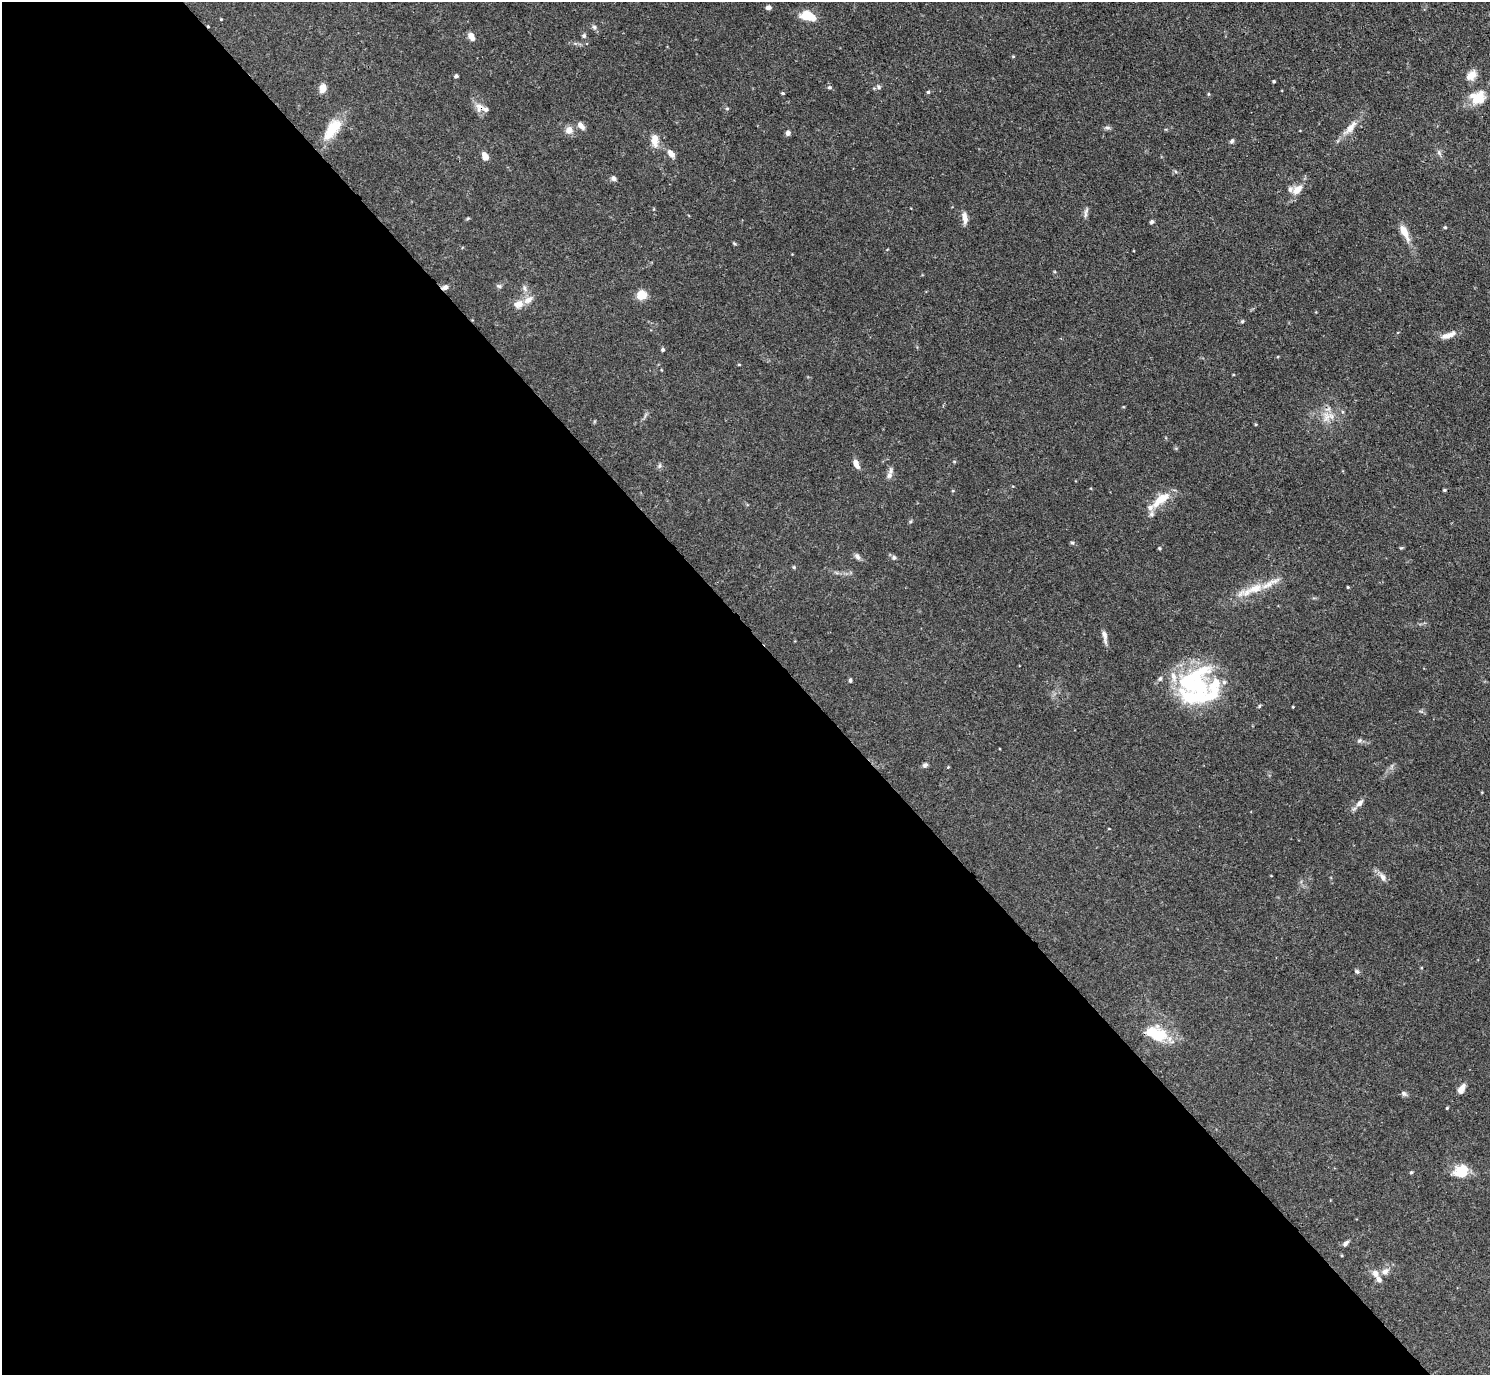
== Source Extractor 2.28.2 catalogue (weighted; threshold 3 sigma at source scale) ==
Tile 9 of 4 x 4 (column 1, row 3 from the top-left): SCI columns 10-1497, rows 1682-3054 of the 5969 x 5965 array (HDU 1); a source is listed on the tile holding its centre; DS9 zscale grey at full resolution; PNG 1492 x 1377 px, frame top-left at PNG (2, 2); no overlay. Shown black and unused: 54% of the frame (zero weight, under 3 of 4 exposures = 1% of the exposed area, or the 3 px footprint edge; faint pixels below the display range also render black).
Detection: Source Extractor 2.28.2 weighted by HDU 2 'WHT'; one run over the whole footprint, this tile lists its part. Background 0.0699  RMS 0.0041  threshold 0.0184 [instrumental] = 3 sigma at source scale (4.5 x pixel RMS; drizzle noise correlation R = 1.50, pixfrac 1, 0.05/0.05 arcsec/px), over >= 5 px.
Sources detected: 92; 2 inside a brighter object's white glare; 1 cosmic-ray / hot-pixel residue — not listed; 10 inside a brighter listed object's ellipse — not listed separately; the other 79 listed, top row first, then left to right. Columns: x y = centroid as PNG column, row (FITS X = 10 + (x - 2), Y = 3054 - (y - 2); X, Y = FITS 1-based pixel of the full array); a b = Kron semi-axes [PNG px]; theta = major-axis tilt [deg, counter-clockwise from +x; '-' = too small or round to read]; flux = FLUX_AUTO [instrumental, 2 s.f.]
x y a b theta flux
768 7 7 5 2 1.2
808 16 13 8 -16 11
221 19 3 3 - 0.31
594 27 6 5 - 0.82
471 36 9 6 -61 2.5
584 36 6 6 - 0.79
1471 75 15 10 45 3.5
456 76 4 4 - 0.77
1274 81 3 3 - 0.51
829 87 5 4 - 0.58
879 87 7 5 -29 0.82
323 88 10 7 79 3.1
928 92 4 4 - 0.51
783 93 4 3 - 0.55
1208 94 5 3 - 0.41
1478 98 18 14 47 8.2
479 107 14 12 -44 3.2
727 109 5 3 - 0.44
581 126 11 6 -47 2
1107 128 7 6 - 0.91
1350 128 19 9 49 4.1
332 129 31 14 54 11
569 130 9 9 - 2.8
788 133 5 5 - 1.5
655 140 16 8 -89 3.8
1232 141 6 5 - 0.8
671 154 11 7 -47 2.4
485 156 8 6 -64 3.2
613 178 6 5 - 1.5
1297 189 16 9 42 4.7
1086 212 14 4 76 1.2
965 218 15 6 -83 2.6
1151 222 5 4 - 0.73
1445 227 4 4 - 0.42
1404 232 21 7 -64 4.9
734 243 6 3 -20 0.43
499 286 7 6 - 0.82
445 287 7 5 31 1.4
525 288 10 4 -69 1.2
642 295 10 9 - 5.9
518 304 13 10 13 3.4
1242 321 5 4 - 0.52
1448 335 20 6 20 3.3
663 350 4 4 - 0.79
739 365 4 3 - 0.33
1327 418 15 6 44 2.7
856 464 11 6 -68 2.3
659 466 8 3 71 0.69
889 475 9 7 70 1.7
1444 490 3 3 - 0.47
953 491 4 3 - 0.35
1161 499 23 9 40 8.5
1072 543 6 4 -1 0.53
1159 548 4 4 - 0.45
858 557 9 6 -64 1.2
894 557 7 5 -88 0.78
794 567 5 3 - 0.39
1348 587 3 3 - 0.38
1255 588 47 10 17 10
1104 636 17 5 -81 2.2
850 680 5 3 - 0.67
1196 685 70 19 1 30
1259 706 5 3 - 0.41
1293 707 3 2 - 0.32
1360 740 7 4 31 0.75
925 765 8 5 42 0.97
948 767 4 3 - 0.33
1360 803 10 6 45 1.9
1383 877 11 7 -59 2
1357 971 7 5 -47 0.77
1156 1034 24 15 -21 15
1461 1089 12 7 55 2.9
1404 1093 7 6 - 1
1447 1108 4 3 - 0.42
1461 1171 18 14 28 8.7
1411 1172 4 3 - 0.51
1345 1243 9 5 48 1.1
1385 1272 9 7 45 2.1
1375 1274 9 7 -53 2.5
Overlapping masked pixels (flux is a lower limit): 2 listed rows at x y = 479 107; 445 287